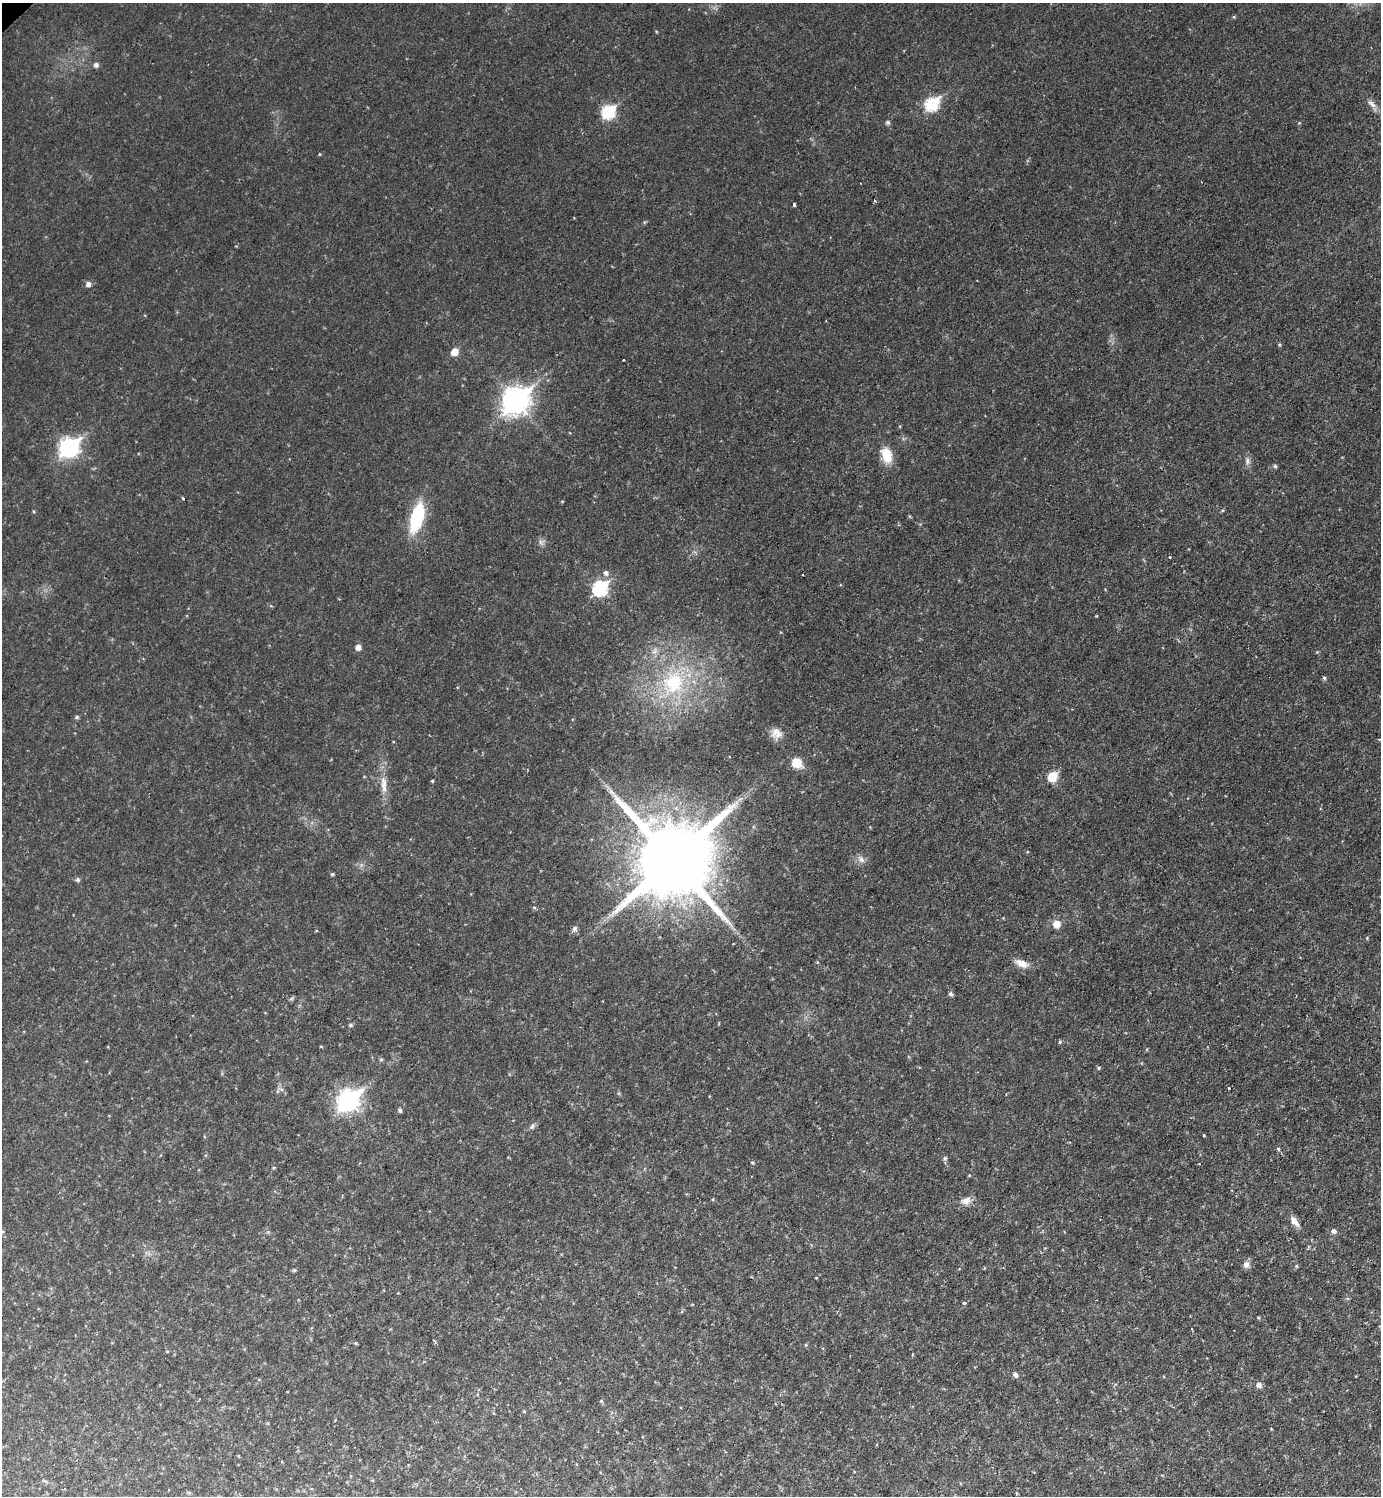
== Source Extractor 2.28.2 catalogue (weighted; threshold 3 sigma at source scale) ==
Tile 6 of 4 x 4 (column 2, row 2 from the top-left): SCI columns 1537-2915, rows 2989-4482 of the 5973 x 5975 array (HDU 1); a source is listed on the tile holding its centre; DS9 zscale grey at full resolution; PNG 1383 x 1498 px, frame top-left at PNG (2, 3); no overlay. Shown black and unused: <1% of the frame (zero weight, under 2 of 3 exposures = <1% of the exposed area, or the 3 px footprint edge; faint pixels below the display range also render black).
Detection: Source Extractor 2.28.2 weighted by HDU 2 'WHT'; one run over the whole footprint, this tile lists its part. Background 0.0319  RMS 0.0075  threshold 0.0335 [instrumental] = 3 sigma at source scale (4.5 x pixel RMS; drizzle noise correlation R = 1.50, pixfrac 1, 0.05/0.05 arcsec/px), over >= 5 px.
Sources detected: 62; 1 inside a brighter object's white glare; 4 cosmic-ray / hot-pixel residue — not listed; the other 57 listed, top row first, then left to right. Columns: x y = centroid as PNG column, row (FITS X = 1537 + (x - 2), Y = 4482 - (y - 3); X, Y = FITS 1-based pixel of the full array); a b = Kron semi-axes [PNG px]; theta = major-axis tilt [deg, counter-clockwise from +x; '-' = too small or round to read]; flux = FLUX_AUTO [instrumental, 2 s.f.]
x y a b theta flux
1234 17 5 3 - 0.68
96 65 7 6 - 1.8
932 104 7 6 - 65
1372 104 15 6 -41 3.7
608 112 7 6 - 76
888 122 5 5 - 1.5
319 154 4 3 - 0.56
794 204 3 3 - 1.4
88 284 7 6 - 2.4
454 352 6 5 - 9.2
623 360 3 3 - 2.2
516 400 11 9 43 610
69 448 9 7 39 230
887 455 16 10 -69 14
1247 461 9 5 88 2.4
1275 466 6 4 -46 1
183 499 3 2 - 1.3
417 518 24 10 74 49
606 573 6 6 - 2.6
600 588 8 7 - 97
358 647 5 5 - 4.3
1324 678 5 4 - 1.3
673 683 31 29 78 55
77 717 5 4 - 1.2
775 732 14 10 55 6.2
796 763 8 7 - 17
1052 777 6 5 - 29
432 781 4 3 - 0.7
384 785 24 8 -83 7.9
672 859 21 20 - 9700
861 859 9 6 -74 2.7
332 874 4 4 - 1.1
78 880 6 5 - 1.5
1057 924 6 6 - 9.9
574 929 8 6 47 1.8
1021 963 15 8 -24 6.2
950 994 7 4 -27 1.3
350 1025 5 4 - 1.2
1060 1042 4 4 - 0.94
1099 1068 5 4 - 1
1228 1088 3 3 - 2.4
348 1100 10 8 42 340
400 1110 4 4 - 1.7
532 1126 7 5 45 1.6
1278 1149 4 3 - 2.4
945 1158 5 5 - 1.3
752 1162 5 3 - 0.73
966 1200 11 9 24 5
1294 1221 14 7 -54 4.7
1334 1231 6 6 - 2.1
1246 1264 9 7 1 2.8
1296 1266 5 4 - 0.86
294 1270 5 3 - 0.99
964 1303 3 3 - 1.8
1015 1374 5 5 - 2.4
1259 1385 6 6 - 3.3
601 1401 4 4 - 0.87